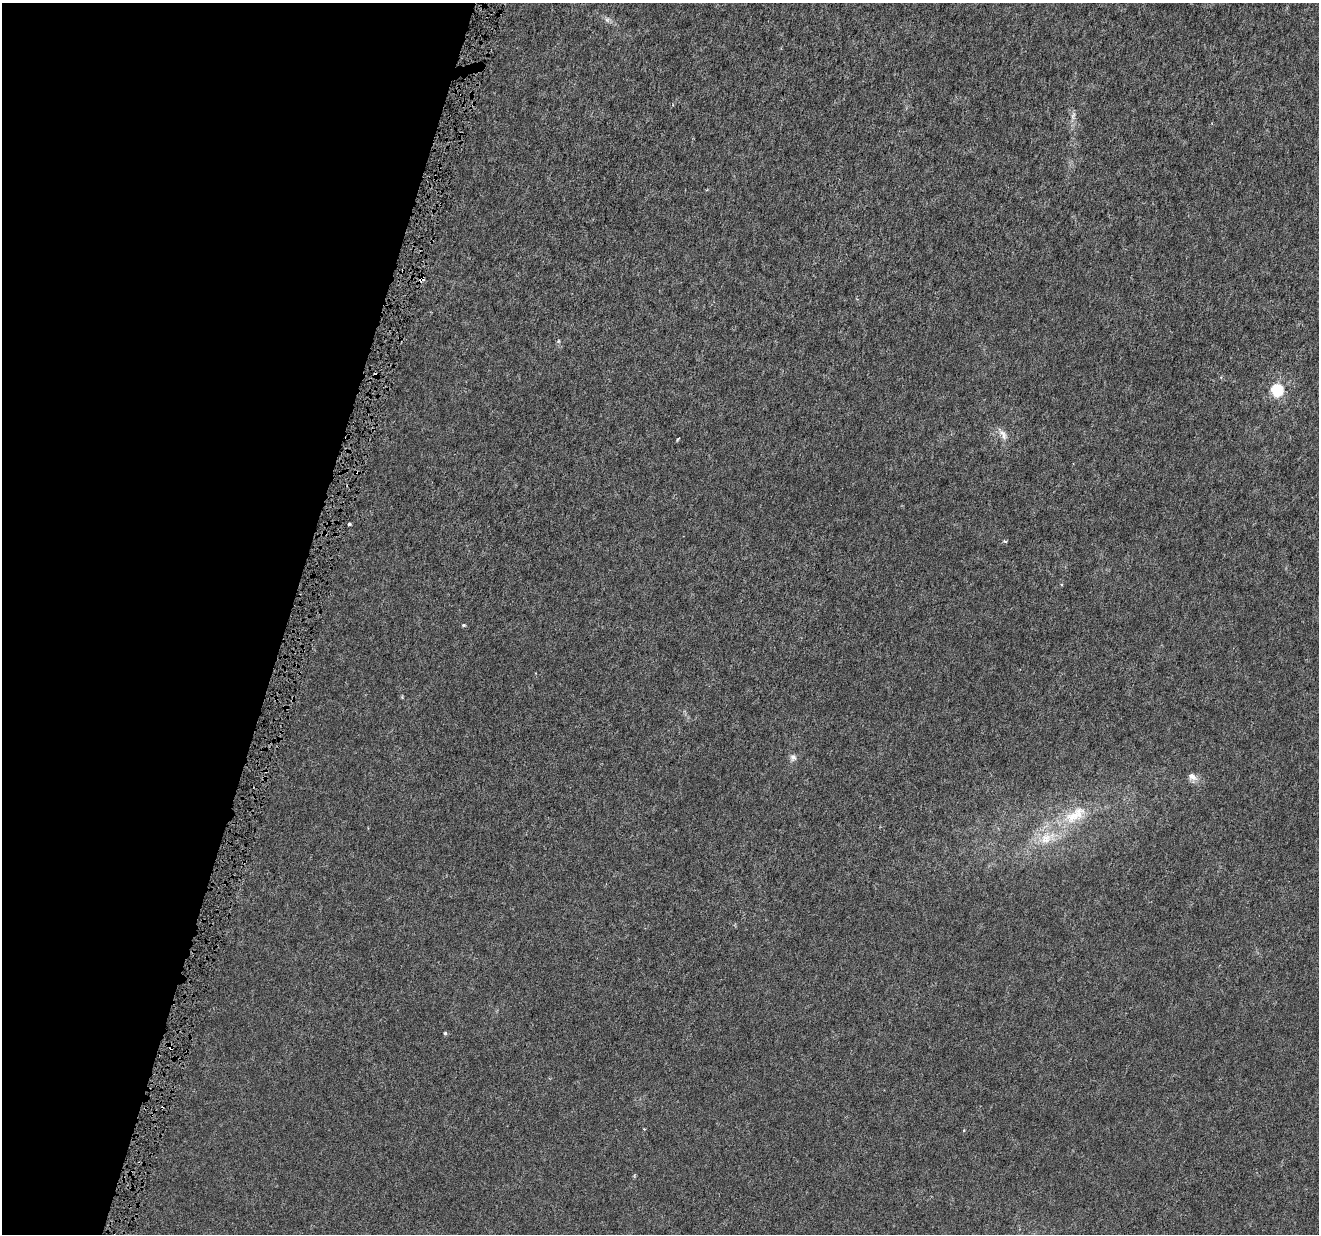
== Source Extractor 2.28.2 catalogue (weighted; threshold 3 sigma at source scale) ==
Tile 9 of 4 x 4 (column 1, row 3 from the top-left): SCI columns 12-1328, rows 1526-2757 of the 5282 x 5454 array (HDU 1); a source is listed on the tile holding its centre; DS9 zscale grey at full resolution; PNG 1321 x 1236 px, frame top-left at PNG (2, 3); no overlay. Shown black and unused: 22% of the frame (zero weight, under 4 of 8 exposures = <1% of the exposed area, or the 3 px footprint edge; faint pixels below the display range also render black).
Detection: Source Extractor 2.28.2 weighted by HDU 2 'WHT'; one run over the whole footprint, this tile lists its part. Background 3.03e-04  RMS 8.1e-04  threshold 0.00332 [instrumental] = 3 sigma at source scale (4.09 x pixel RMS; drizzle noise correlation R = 1.36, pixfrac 0.8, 0.0396/0.0396 arcsec/px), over >= 5 px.
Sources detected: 22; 1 cosmic-ray / hot-pixel residue — not listed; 1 inside a brighter listed object's ellipse — not listed separately; the other 20 listed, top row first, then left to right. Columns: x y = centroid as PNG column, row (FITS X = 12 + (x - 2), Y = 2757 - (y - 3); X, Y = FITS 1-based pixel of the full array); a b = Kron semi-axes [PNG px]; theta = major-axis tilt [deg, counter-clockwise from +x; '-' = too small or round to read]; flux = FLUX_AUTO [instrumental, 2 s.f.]
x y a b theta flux
607 20 8 6 -89 0.22
1073 116 12 6 79 0.32
422 279 4 3 - 0.55
558 341 6 4 89 0.097
375 375 4 3 - 0.23
1221 377 4 4 - 0.077
1277 390 6 6 - 9.4
1003 434 20 9 -56 0.57
678 439 6 2 59 0.072
349 524 3 3 - 0.14
1005 541 5 3 - 0.12
1061 584 4 3 - 0.062
463 625 5 4 - 0.099
402 697 4 4 - 0.067
793 757 10 8 68 0.31
1192 777 12 8 -42 0.53
1073 816 39 17 28 3.2
445 1033 5 4 - 0.1
171 1048 5 4 - 0.13
644 1129 3 3 - 0.056
Overlapping masked pixels (flux is a lower limit): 3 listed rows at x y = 422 279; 375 375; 171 1048